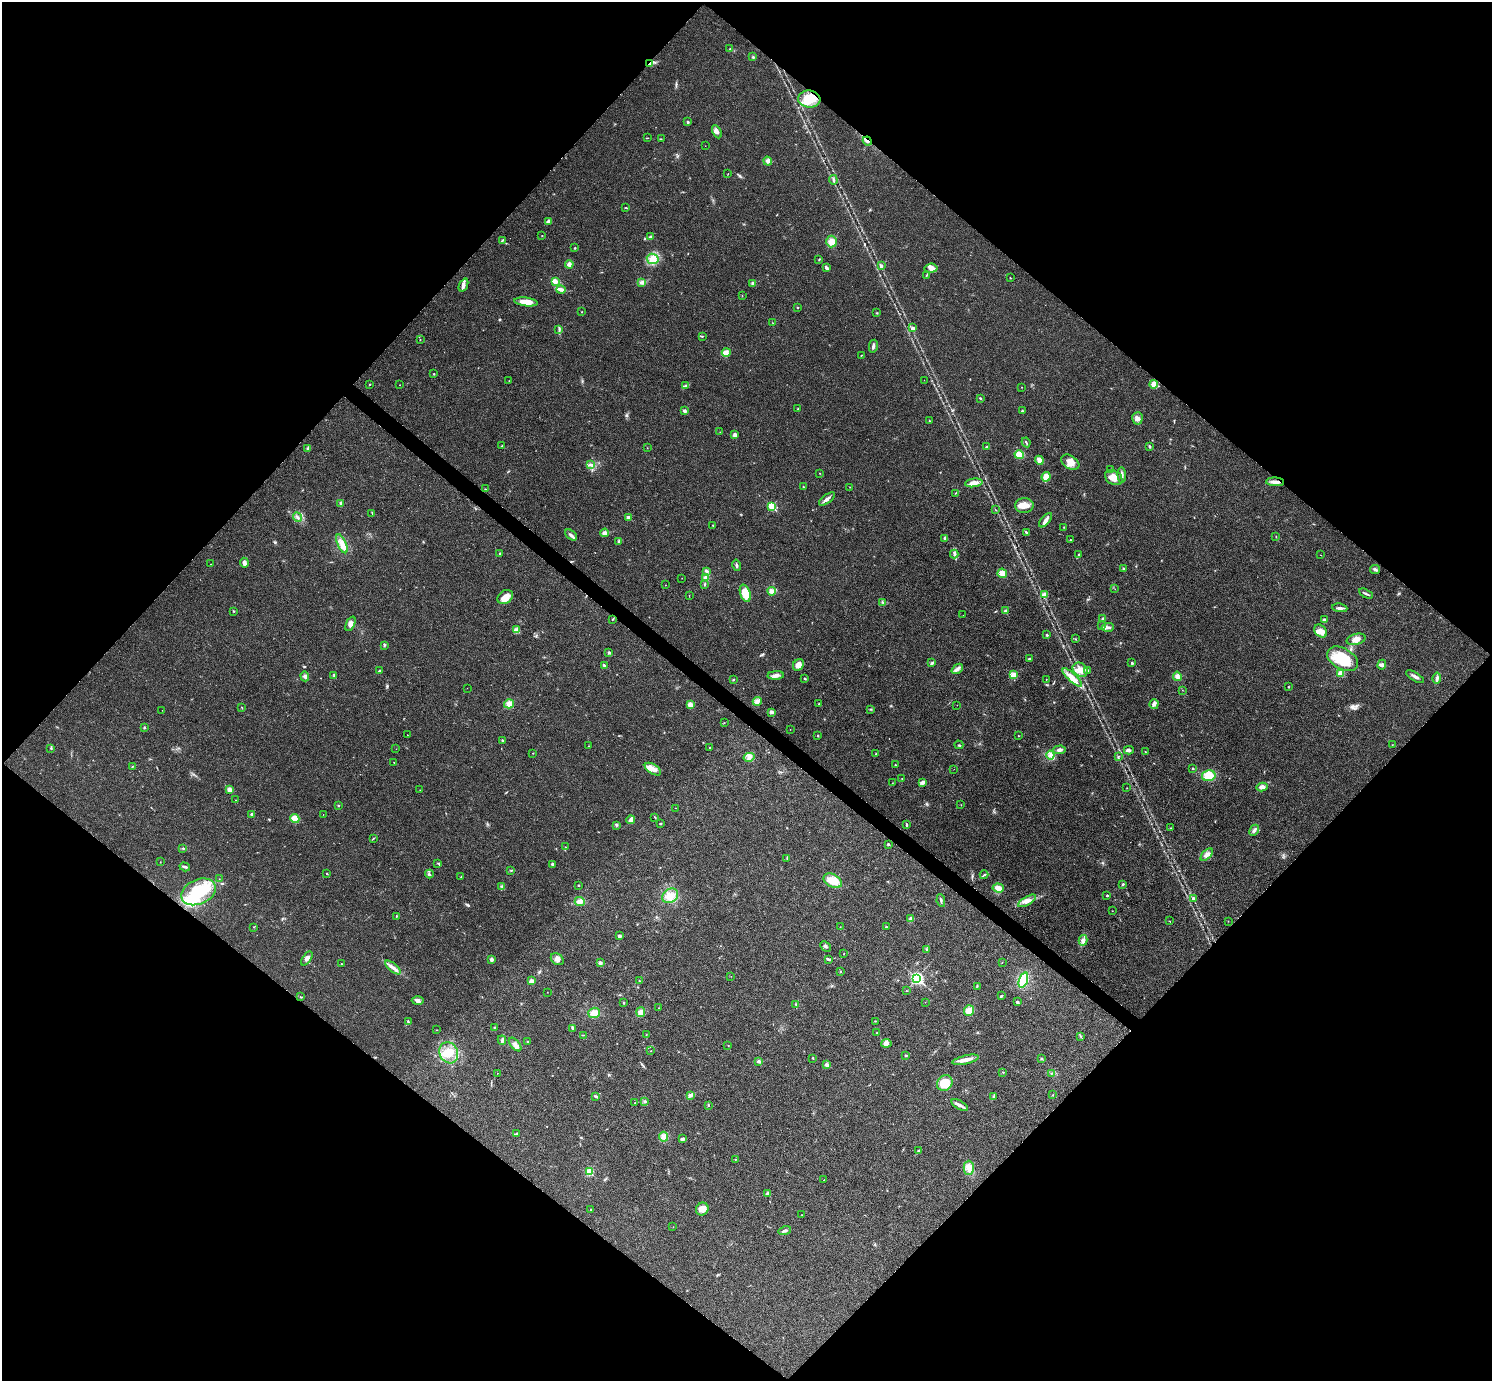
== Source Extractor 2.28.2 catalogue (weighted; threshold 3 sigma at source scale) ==
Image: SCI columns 9-5967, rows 305-5819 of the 5975 x 5977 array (HDU 1 of 3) = the unmasked area's bounding box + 8 px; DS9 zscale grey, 4 x 4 block average (1 PNG px = mean of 4 x 4 image px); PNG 1494 x 1383 px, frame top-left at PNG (2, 2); each listed source drawn as its Kron ellipse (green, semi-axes under 4 px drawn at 4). Shown black and unused: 51% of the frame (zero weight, under 3 of 4 exposures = <1% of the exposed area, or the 3 px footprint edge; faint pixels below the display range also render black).
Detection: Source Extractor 2.28.2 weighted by HDU 2 'WHT'. Background 0.021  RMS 0.0056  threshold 0.025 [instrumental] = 3 sigma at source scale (4.5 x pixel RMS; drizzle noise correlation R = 1.50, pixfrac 1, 0.05/0.05 arcsec/px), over >= 5 px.
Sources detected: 358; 1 too faint to see at this stretch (4 x 4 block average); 2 inside a brighter object's white glare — neither listed nor drawn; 2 coinciding with a brighter row at this scale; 9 inside a brighter listed object's ellipse — not listed separately; the other 344 listed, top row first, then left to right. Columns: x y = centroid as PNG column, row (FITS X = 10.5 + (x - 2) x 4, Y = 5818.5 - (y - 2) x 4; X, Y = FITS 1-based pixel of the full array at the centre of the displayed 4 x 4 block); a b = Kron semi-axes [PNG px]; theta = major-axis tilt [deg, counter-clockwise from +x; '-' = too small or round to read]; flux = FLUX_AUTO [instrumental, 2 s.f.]
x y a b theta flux
730 49 2 2 - 2.1
753 57 3 2 - 3.8
650 63 3 2 - 4.7
809 99 11 8 -7 57
688 122 2 2 - 9.6
717 132 7 4 -64 10
647 138 3 2 - 1.7
661 139 2 2 - 0.96
867 141 5 2 - 6.7
705 146 2 2 - 0.48
768 161 4 3 - 12
728 174 2 2 - 1
833 180 5 2 - 4.7
626 208 2 2 - 1.5
548 221 4 3 - 5.6
542 235 2 2 - 2.1
650 237 2 2 - 7.1
502 240 4 2 - 3
831 242 6 5 - 28
575 248 2 2 - 2.6
653 259 6 5 - 27
819 259 2 2 - 2.6
569 264 4 3 - 11
881 266 3 3 - 7.2
826 268 4 3 - 8
931 268 6 4 5 13
926 275 3 2 - 2
1010 278 2 2 - 1.5
556 281 4 3 - 11
642 282 3 3 - 6.4
753 283 4 3 - 5.9
463 285 7 3 66 11
561 290 5 3 - 11
742 295 2 2 - 0.76
526 302 12 4 -7 39
797 307 2 2 - 3.3
582 312 2 2 - 1.4
877 313 2 2 - 1.6
772 323 2 2 - 0.9
913 328 2 2 - 16
559 330 3 2 - 3.5
702 336 3 2 - 2.2
420 340 2 2 - 1.7
873 346 6 2 78 9.7
726 352 4 3 - 9.7
861 355 2 2 - 1
434 374 2 2 - 2.5
924 380 2 2 - 0.72
509 381 2 2 - 0.66
370 384 2 2 - 1.7
1154 384 4 4 - 27
400 385 2 2 - 0.88
685 386 3 2 - 4.9
1022 387 2 2 - 1.1
980 398 3 2 - 2.6
798 408 2 2 - 1.5
684 411 2 2 - 23
1022 411 2 2 - 3.1
1137 418 6 5 - 14
929 421 2 2 - 2
720 432 2 2 - 1.1
735 435 3 3 - 9.8
1026 442 5 2 - 4
502 446 2 2 - 1.5
1149 446 3 2 - 5.3
987 447 3 2 - 2.9
308 448 4 3 - 7.4
647 448 2 2 - 0.92
1019 455 5 4 - 46
1039 460 4 3 - 23
1070 462 10 6 -33 29
590 464 4 2 - 4
1111 470 2 2 - 1.7
820 473 2 2 - 1.1
1122 475 7 2 -84 9.2
1046 477 5 4 - 28
1114 478 9 7 -33 31
1275 482 9 3 -3 15
974 483 9 4 7 22
803 487 2 2 - 2.3
850 487 2 2 - 0.99
485 489 2 2 - 1.7
956 493 3 2 - 2
827 499 9 3 38 15
341 503 4 3 - 6
772 506 2 2 - 170
1024 506 9 7 -1 29
996 510 2 2 - 1.2
372 513 2 2 - 1.4
297 517 5 2 - 6.1
628 517 2 2 - 24
1046 520 8 4 50 13
713 525 2 2 - 2.1
1064 527 2 2 - 1.3
1026 532 4 2 - 3.6
605 533 4 3 - 17
571 535 7 3 -40 8.8
1276 537 2 2 - 1.5
945 538 3 3 - 5.6
1071 540 2 2 - 1.4
619 541 2 2 - 1.3
342 544 10 4 -66 22
500 553 2 2 - 4.7
954 554 4 2 - 5.9
1079 554 2 2 - 1.7
1321 555 2 2 - 0.73
244 563 5 3 - 12
210 564 2 2 - 0.61
737 565 6 2 -78 5.9
1124 568 4 2 - 3.1
1375 569 5 2 - 5.8
706 571 4 2 - 4.5
1002 573 5 4 - 24
682 578 2 2 - 0.99
706 578 4 3 - 13
705 584 3 2 - 2.6
665 585 2 2 - 0.68
1115 589 2 2 - 0.98
772 591 4 4 - 17
745 593 9 5 -71 67
1045 594 4 3 - 13
1366 594 7 2 -29 5.9
689 596 2 2 - 1.2
505 597 8 6 40 25
883 602 2 2 - 2.3
1340 608 7 3 -8 9.2
233 611 3 2 - 2.4
1005 611 2 2 - 1.6
963 615 2 2 - 0.53
612 619 2 2 - 1.5
1103 619 3 2 - 13
1325 620 4 3 - 4.5
350 624 8 4 66 18
1101 626 2 2 - 1.5
1108 627 6 3 5 9.2
516 629 3 3 - 6
1321 631 7 5 -49 20
1047 635 2 2 - 3.8
1076 639 2 2 - 1.7
1356 639 9 5 15 20
385 645 2 2 - 1.7
609 653 3 2 - 4.3
1029 659 3 2 - 3.1
1342 659 17 10 -30 120
932 663 3 2 - 5.1
1132 663 2 2 - 8.3
604 665 4 2 - 5
798 665 6 5 - 23
1382 665 5 4 - 7.8
957 669 6 3 37 10
1080 670 8 6 -36 28
1088 670 3 2 - 3.5
380 671 3 2 - 3.9
1340 674 4 4 - 18
776 675 8 3 3 15
1013 675 3 3 - 6.7
305 676 5 3 - 7.3
334 676 3 2 - 2.7
1177 676 4 4 - 13
1072 677 12 4 -43 26
1415 677 10 2 -32 10
805 678 2 2 - 2.6
1437 678 5 3 - 9.2
733 680 3 2 - 2.2
1046 680 2 2 - 0.94
1288 687 2 2 - 2.3
467 688 2 2 - 0.45
1182 690 2 2 - 0.78
757 701 5 3 - 14
509 704 5 4 - 27
819 704 3 2 - 2.8
1154 704 5 4 - 9.2
690 705 4 3 - 15
957 705 2 2 - 0.84
242 708 3 2 - 1.7
871 709 3 2 - 2.7
162 710 2 2 - 0.5
771 712 3 3 - 9
724 723 2 2 - 0.93
144 728 2 2 - 1.9
790 729 2 2 - 0.68
407 735 2 2 - 0.71
818 736 2 2 - 4.1
1018 736 2 2 - 2.1
502 740 2 2 - 7.7
1392 744 2 2 - 0.72
959 745 4 2 - 2.6
588 746 2 2 - 1.7
709 747 2 2 - 2
51 749 2 2 - 2.5
396 749 2 2 - 0.44
1059 750 6 3 4 11
1129 750 5 3 - 8.6
1145 752 2 2 - 1.5
533 753 2 2 - 2.2
876 754 2 2 - 2.1
1050 755 4 3 - 11
749 757 5 3 - 10
1118 757 2 2 - 2
394 762 2 2 - 2
895 765 2 2 - 2.2
132 766 3 2 - 2.1
1193 768 2 2 - 3.2
653 769 9 5 -33 21
954 769 2 2 - 0.68
1209 776 7 5 11 45
902 778 2 2 - 1.1
892 783 2 2 - 0.86
923 783 3 3 - 6.2
1262 787 5 4 - 14
1127 788 2 2 - 0.94
230 790 4 3 - 12
420 790 2 2 - 0.76
236 800 2 2 - 0.88
338 805 2 2 - 2.3
961 805 2 2 - 0.87
676 808 2 2 - 0.69
251 814 3 2 - 8.7
323 814 2 2 - 0.72
655 817 3 2 - 1.6
295 819 4 4 - 34
631 820 4 2 - 21
660 823 2 2 - 1.9
616 825 2 2 - 1.5
906 825 4 2 - 3.6
1171 828 2 2 - 1.1
1254 830 6 3 63 8.1
373 838 3 2 - 2
888 844 2 2 - 4.2
565 847 2 2 - 1.1
183 848 3 2 - 2.1
1207 855 7 4 48 15
787 858 3 2 - 2.2
160 862 2 2 - 0.99
438 863 3 2 - 2.7
552 864 2 2 - 16
185 867 5 2 - 5.5
511 870 2 2 - 1.2
327 874 2 2 - 4
429 874 4 3 - 5.3
984 875 4 2 - 3.7
461 877 2 2 - 1.5
219 879 2 2 - 0.59
833 881 10 6 -28 47
1123 884 2 2 - 3.9
578 885 3 2 - 2.2
502 887 2 2 - 1.9
998 888 6 4 -5 23
198 892 18 12 25 150
670 896 8 6 33 31
1107 896 2 2 - 3.2
1193 899 4 3 - 6.5
941 900 6 2 -81 5.4
1027 901 10 4 29 19
580 902 5 4 - 18
1112 911 2 2 - 0.91
396 916 2 2 - 2.7
911 919 4 3 - 8.4
1170 921 2 2 - 1.6
1228 921 2 2 - 1.1
254 927 2 2 - 0.99
840 927 2 2 - 1.3
886 927 2 2 - 2.4
619 936 3 2 - 8.5
1083 940 5 4 - 11
825 946 6 2 -43 6.3
927 949 3 2 - 3.5
844 954 2 2 - 1.3
307 958 8 3 55 13
491 959 3 3 - 8.3
557 959 7 5 -39 15
828 959 3 2 - 8.6
1002 962 2 2 - 0.99
341 963 3 2 - 1.2
600 963 2 2 - 18
393 967 9 3 -39 15
840 971 2 2 - 1.5
731 976 2 2 - 0.57
917 978 3 2 - 690
1023 980 8 4 72 100
532 981 3 3 - 13
639 981 2 2 - 2.3
977 986 2 2 - 1.2
907 991 2 2 - 1.2
547 992 2 2 - 0.62
1001 996 3 2 - 3.9
301 997 2 2 - 2.1
418 1001 6 4 1 9.8
925 1002 2 2 - 0.72
1017 1002 2 2 - 15
624 1003 2 2 - 2.3
796 1005 2 2 - 2
659 1008 2 2 - 1.2
969 1011 5 5 - 32
641 1012 5 4 - 17
594 1013 6 5 - 26
408 1021 3 2 - 3.4
876 1021 3 2 - 1.4
494 1027 2 2 - 1.7
573 1028 3 3 - 6.8
436 1030 2 2 - 1.1
877 1033 2 2 - 2.1
584 1035 2 2 - 1.2
646 1035 3 2 - 0.79
1080 1036 3 2 - 2.8
502 1040 5 2 - 5.2
527 1041 2 2 - 6.1
886 1043 5 4 - 9.8
515 1044 8 3 -49 22
728 1045 2 2 - 1.5
651 1051 2 2 - 1.2
449 1053 11 9 -63 55
906 1056 2 2 - 2.7
813 1058 3 2 - 2.5
1041 1059 2 2 - 12
966 1060 13 4 13 24
759 1061 4 3 - 6.1
826 1065 4 4 - 7.5
1003 1072 2 2 - 1.9
497 1073 2 2 - 0.82
1052 1073 3 2 - 2.8
945 1083 8 7 - 52
691 1095 4 2 - 5.6
1053 1095 2 2 - 1.6
596 1096 3 2 - 4.9
994 1096 4 2 - 3.5
644 1102 2 2 - 1.8
635 1103 2 2 - 1.1
708 1105 3 2 - 2.3
960 1105 9 3 -28 13
516 1133 3 2 - 2.8
663 1137 5 4 - 13
682 1139 3 2 - 11
919 1151 2 2 - 4.8
735 1159 2 2 - 1.3
969 1168 7 5 -89 19
589 1172 2 2 - 140
824 1180 2 2 - 1.2
768 1194 3 2 - 9.5
702 1209 7 6 - 29
591 1210 2 2 - 1
802 1215 2 2 - 1
673 1227 2 2 - 0.92
785 1231 6 2 15 8.7
Overlapping masked pixels (flux is a lower limit): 3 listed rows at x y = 650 63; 867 141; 1275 482
Diffuse or blended objects may show on this block-average render without a row.